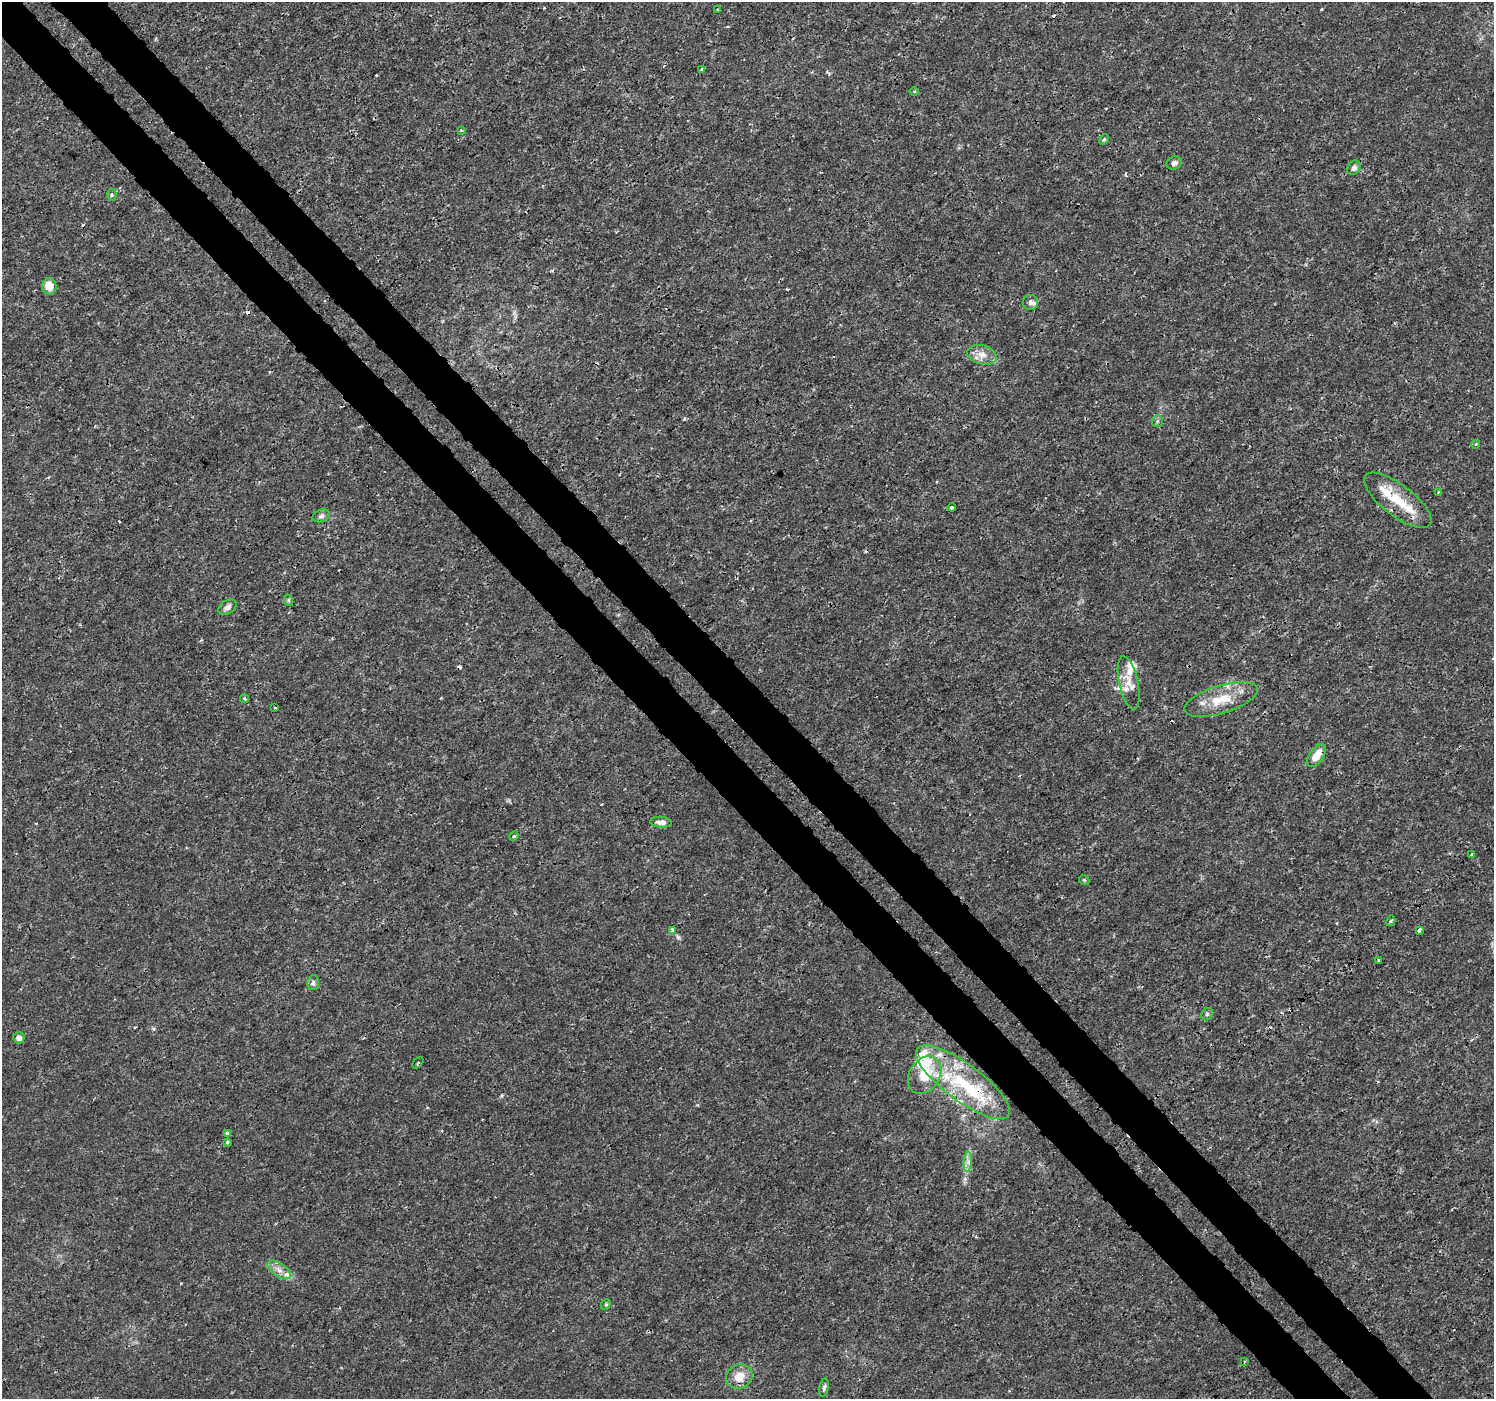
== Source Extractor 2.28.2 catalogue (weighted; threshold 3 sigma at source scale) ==
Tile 11 of 4 x 4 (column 3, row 3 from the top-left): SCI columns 3030-4521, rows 1584-2980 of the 6065 x 6025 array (HDU 1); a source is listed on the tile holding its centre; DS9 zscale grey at full resolution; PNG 1496 x 1401 px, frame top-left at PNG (2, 2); each listed source drawn as its Kron ellipse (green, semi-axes under 4 px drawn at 4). Shown black and unused: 7% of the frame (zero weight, under 3 of 4 exposures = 5% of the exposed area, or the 3 px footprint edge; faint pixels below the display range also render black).
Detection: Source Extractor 2.28.2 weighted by HDU 2 'WHT'; one run over the whole footprint, this tile lists its part. Background 0.00113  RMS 7.8e-04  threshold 0.00351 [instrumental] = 3 sigma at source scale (4.5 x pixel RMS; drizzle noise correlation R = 1.50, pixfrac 1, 0.0396/0.0396 arcsec/px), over >= 5 px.
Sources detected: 63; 7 cosmic-ray / hot-pixel residue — neither listed nor drawn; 10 inside a brighter listed object's ellipse — not listed separately; the other 46 listed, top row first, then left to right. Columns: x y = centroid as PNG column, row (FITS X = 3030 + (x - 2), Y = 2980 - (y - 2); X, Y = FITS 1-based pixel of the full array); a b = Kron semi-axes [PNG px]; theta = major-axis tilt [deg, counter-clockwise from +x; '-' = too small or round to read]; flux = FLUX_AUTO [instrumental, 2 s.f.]
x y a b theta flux
718 9 4 2 - 0.071
702 69 4 3 - 0.15
914 91 5 3 - 0.082
461 130 3 3 - 0.073
1104 139 5 4 - 0.1
1174 163 8 6 25 0.3
1354 168 7 6 - 0.31
112 195 6 4 88 0.15
49 286 8 7 - 1.1
1030 302 7 7 - 0.27
982 355 15 9 -16 0.72
1157 421 6 5 - 0.16
1476 444 4 3 - 0.066
1438 492 3 2 - 0.1
1398 500 41 15 -37 2.6
952 507 4 3 - 0.19
321 516 9 6 16 0.24
288 600 6 4 -72 0.11
227 607 10 6 34 0.33
1129 683 27 9 -78 1
245 699 4 4 - 0.11
1221 699 38 14 17 2.3
275 707 3 2 - 0.076
1317 755 13 7 55 1.2
661 822 11 5 -3 0.41
514 836 5 4 - 0.11
1472 854 3 3 - 0.14
1084 880 5 4 - 0.1
1391 921 5 4 - 0.13
672 930 4 3 - 0.39
1419 930 4 3 - 0.5
1379 960 3 3 - 0.094
313 983 7 5 75 0.22
1207 1014 7 5 46 0.14
19 1038 6 5 - 0.36
418 1063 7 2 46 0.08
925 1075 20 15 58 2.2
963 1082 57 18 -36 5.9
227 1134 3 3 - 0.62
227 1142 3 3 - 0.11
968 1162 10 4 85 0.28
279 1270 13 6 -35 0.5
606 1304 6 4 44 0.096
1244 1361 3 2 - 0.13
739 1376 14 11 29 1.2
824 1388 9 4 80 0.19
Overlapping masked pixels (flux is a lower limit): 2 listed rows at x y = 1398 500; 963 1082